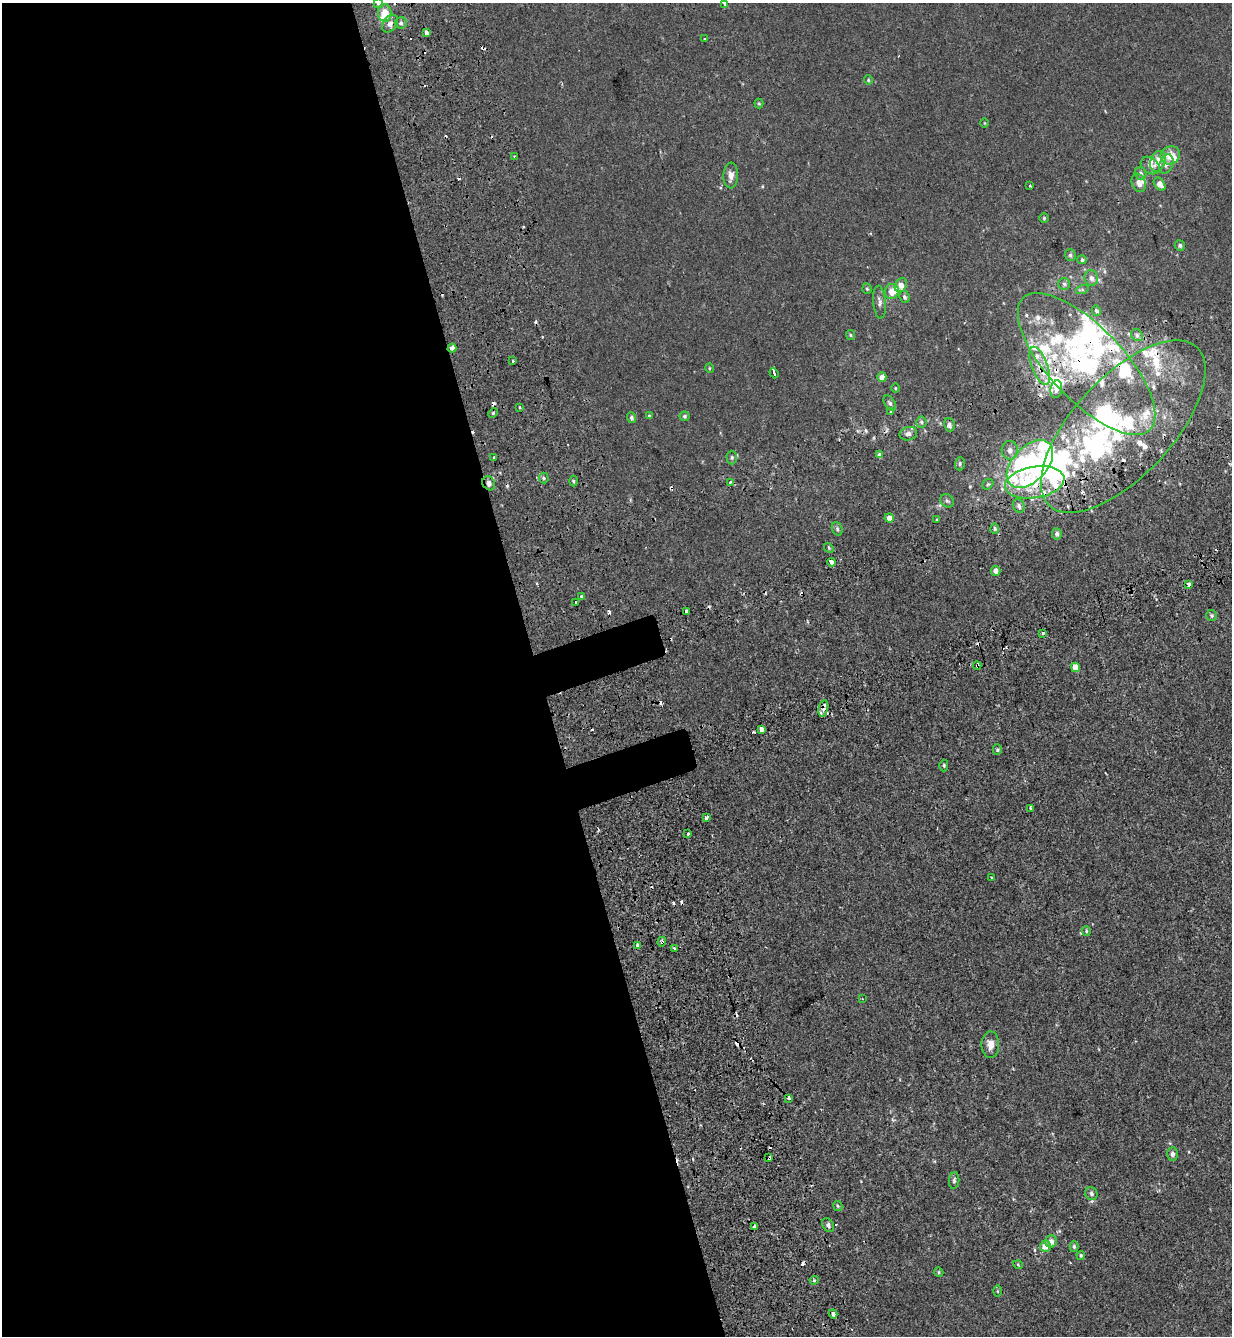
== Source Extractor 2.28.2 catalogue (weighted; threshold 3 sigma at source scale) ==
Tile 9 of 4 x 4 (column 1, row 3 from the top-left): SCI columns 245-1474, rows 1487-2820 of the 5460 x 5640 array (HDU 1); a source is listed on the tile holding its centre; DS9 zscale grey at full resolution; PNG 1234 x 1338 px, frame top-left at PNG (2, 3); each listed source drawn as its Kron ellipse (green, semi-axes under 4 px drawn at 4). Shown black and unused: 44% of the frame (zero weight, under 2 of 3 exposures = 11% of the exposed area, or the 3 px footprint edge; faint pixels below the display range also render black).
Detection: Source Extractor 2.28.2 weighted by HDU 2 'WHT'; one run over the whole footprint, this tile lists its part. Background -1.86e-04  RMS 0.0033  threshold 0.0147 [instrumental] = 3 sigma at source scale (4.5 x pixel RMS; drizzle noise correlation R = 1.50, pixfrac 1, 0.0396/0.0396 arcsec/px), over >= 5 px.
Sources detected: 195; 11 inside a brighter object's white glare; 31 cosmic-ray / hot-pixel residue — neither listed nor drawn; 37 inside a brighter listed object's ellipse — not listed separately; the other 116 listed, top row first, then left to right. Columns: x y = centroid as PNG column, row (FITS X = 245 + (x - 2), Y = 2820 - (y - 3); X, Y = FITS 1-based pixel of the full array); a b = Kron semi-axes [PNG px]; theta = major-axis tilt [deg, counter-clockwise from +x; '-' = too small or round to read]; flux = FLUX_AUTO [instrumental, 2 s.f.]
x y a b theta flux
378 3 5 4 - 0.62
725 4 4 4 - 0.43
385 13 9 6 -86 5.2
401 23 6 5 - 0.83
390 24 10 7 53 1.5
427 33 4 3 - 2.9
704 39 3 2 - 0.52
868 80 5 4 - 0.33
759 103 5 4 - 0.38
985 123 5 3 - 0.25
1170 155 10 8 28 4.3
514 156 3 2 - 0.25
1158 161 11 7 69 3.7
1166 164 10 6 68 1.3
1150 165 10 7 -38 1.5
1140 173 6 6 - 1.1
731 175 13 7 88 2
1139 183 9 6 -68 1.8
1160 184 7 5 -52 2.5
1030 185 3 2 - 0.33
1044 218 5 5 - 0.42
1180 245 5 5 - 0.56
1070 255 6 5 - 0.71
1082 260 4 4 - 0.62
1091 278 8 7 - 1.4
1064 284 6 6 - 0.72
901 285 7 5 60 2.6
867 289 5 4 - 0.43
1082 290 6 4 18 0.45
892 291 7 7 - 2.7
905 297 6 5 - 0.63
879 302 16 6 -85 1.4
1096 311 5 4 - 0.91
850 335 5 4 - 0.39
1137 335 6 5 - 0.73
452 348 4 4 - 4.3
513 361 3 3 - 4
1087 364 91 37 -46 62
1040 366 20 8 -69 4.8
709 368 5 3 - 0.31
774 373 5 3 - 3.8
882 377 4 4 - 2.4
895 388 5 3 - 0.27
1056 389 9 6 80 1.4
890 403 8 5 -56 0.76
520 407 3 2 - 0.27
891 412 4 3 - 0.35
493 413 5 3 - 0.39
649 416 4 3 - 0.29
684 416 5 5 - 0.63
631 418 5 4 - 0.79
921 422 5 5 - 0.63
949 425 7 5 -74 0.94
1123 427 108 49 47 70
908 434 9 6 14 1.1
1010 450 9 8 - 1.7
880 455 4 4 - 1.4
732 457 7 5 -89 0.62
494 458 3 3 - 0.84
960 464 7 5 89 0.56
1030 464 28 17 47 61
544 478 5 5 - 0.5
573 481 5 3 - 0.48
730 482 3 3 - 1.4
1035 482 30 15 9 13
489 483 7 6 - 1.2
988 484 6 4 42 0.5
947 501 7 6 - 0.72
1019 506 7 5 -66 0.9
889 518 4 4 - 1.4
937 519 3 3 - 1.3
837 529 7 5 -70 0.55
995 529 5 4 - 0.54
1057 534 5 5 - 0.91
829 548 5 4 - 0.37
832 562 4 3 - 16
996 571 5 4 - 1.6
1189 584 3 3 - 3.4
581 596 3 3 - 1.4
575 602 3 3 - 0.93
686 611 3 3 - 0.88
1212 615 5 5 - 0.57
1043 633 3 3 - 1.5
977 666 4 3 - 1.7
1075 667 5 4 - 2.6
823 708 8 4 78 2
761 729 4 3 - 6
997 750 5 4 - 0.5
944 765 6 4 -88 0.45
1031 808 4 3 - 0.68
706 817 4 3 - 2
688 834 3 3 - 0.39
992 878 3 3 - 0.31
1086 931 5 4 - 0.43
662 942 5 4 - 0.58
638 945 3 3 - 3.2
675 948 3 2 - 0.53
862 999 3 2 - 0.24
990 1045 13 9 -89 2.6
789 1098 3 3 - 1.8
1172 1154 6 5 - 1
769 1158 4 3 - 1.3
954 1181 8 5 84 0.72
1091 1194 7 6 - 0.77
838 1206 5 4 - 0.36
828 1225 7 5 -60 0.87
755 1226 4 3 - 6.8
1051 1241 6 6 - 1.9
1045 1246 6 5 - 2.6
1074 1247 5 4 - 0.55
1081 1255 4 4 - 0.47
1018 1265 5 3 - 0.27
939 1272 5 4 - 0.43
814 1280 4 3 - 0.71
998 1291 6 4 -89 0.31
833 1314 4 4 - 2.1
Overlapping masked pixels (flux is a lower limit): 12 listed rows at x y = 452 348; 1087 364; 1040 366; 1123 427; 1030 464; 1035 482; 489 483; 977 666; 823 708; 662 942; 769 1158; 755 1226
Isophote crosses this tile's border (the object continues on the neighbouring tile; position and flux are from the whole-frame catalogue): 1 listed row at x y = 378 3